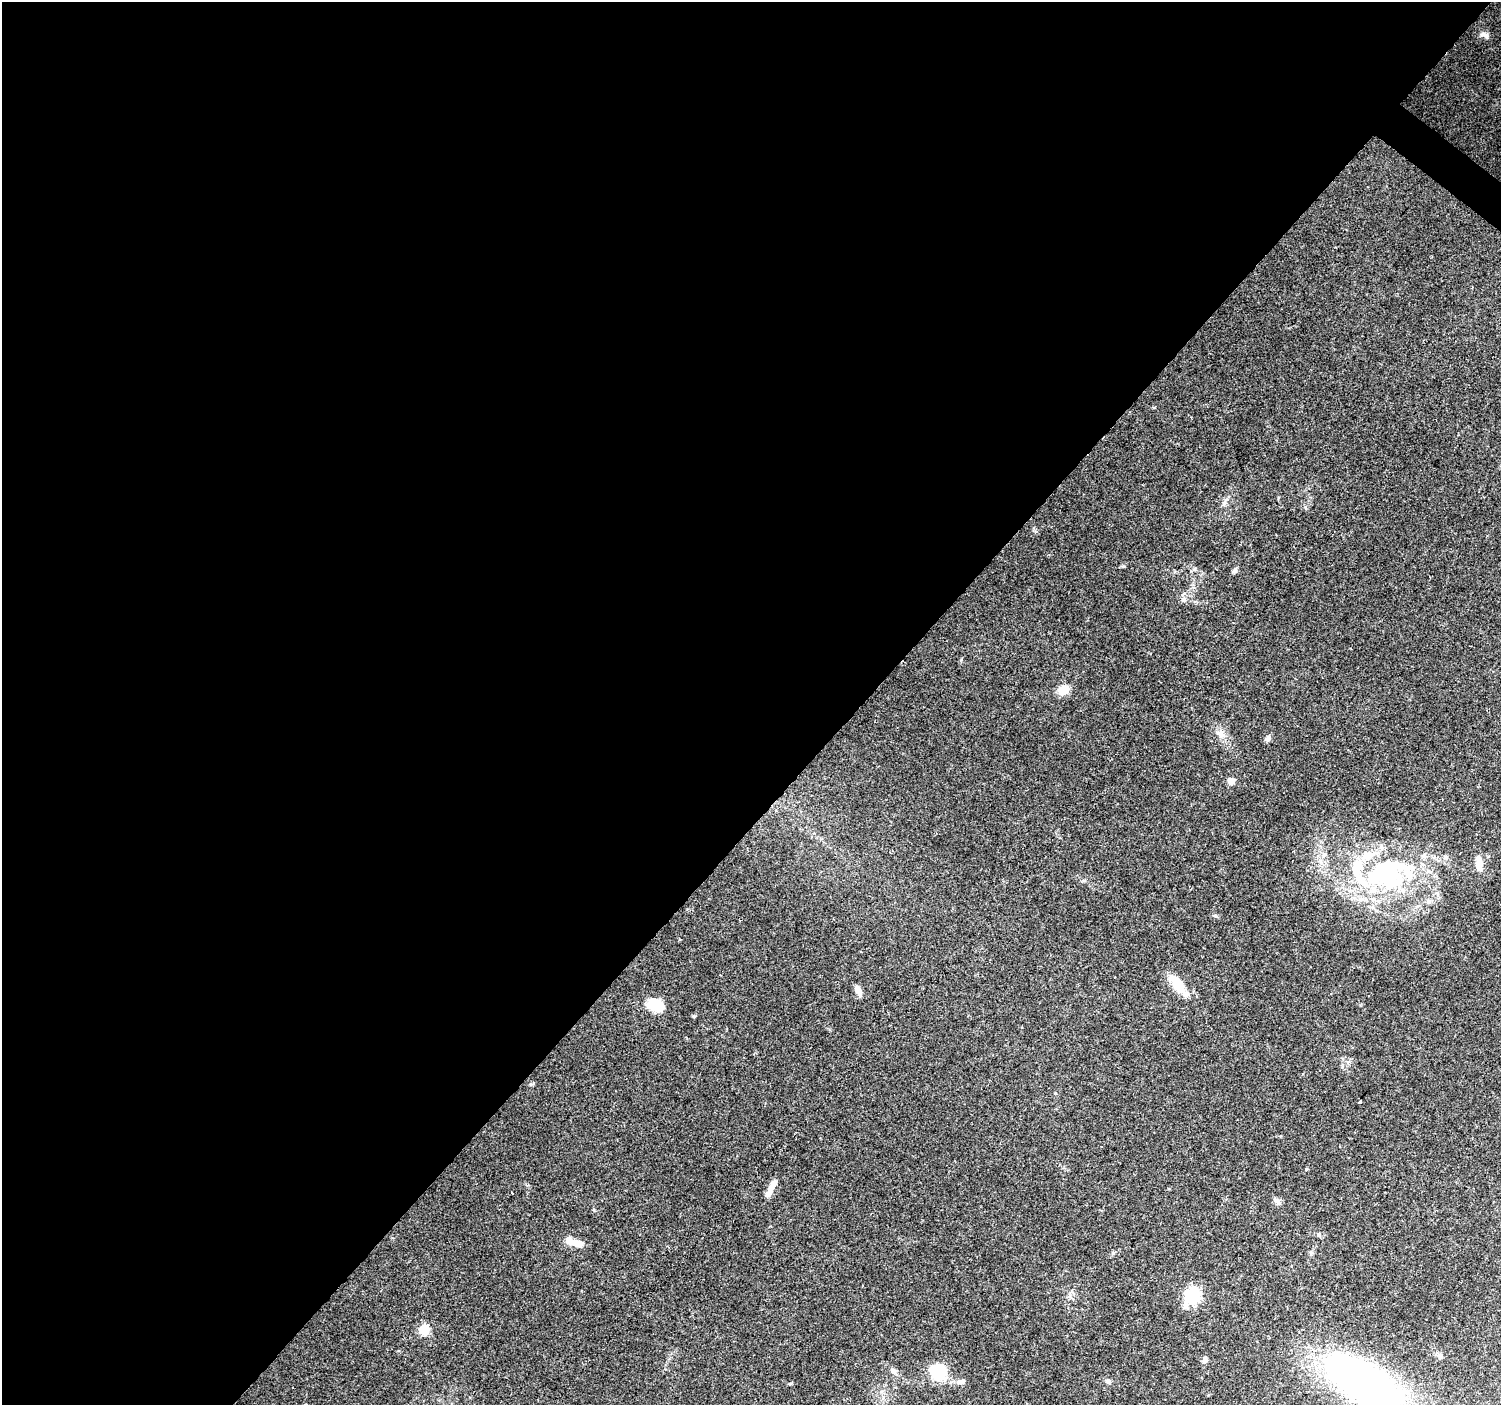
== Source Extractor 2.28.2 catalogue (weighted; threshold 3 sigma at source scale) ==
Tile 5 of 4 x 4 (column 1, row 2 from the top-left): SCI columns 1-1499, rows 2981-4383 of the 6003 x 6027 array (HDU 1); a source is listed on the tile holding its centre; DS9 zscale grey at full resolution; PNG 1503 x 1407 px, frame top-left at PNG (2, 2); no overlay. Shown black and unused: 58% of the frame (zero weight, under 2 of 3 exposures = <1% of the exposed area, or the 3 px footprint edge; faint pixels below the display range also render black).
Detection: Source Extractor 2.28.2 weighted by HDU 2 'WHT'; one run over the whole footprint, this tile lists its part. Background 0.0974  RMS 0.0081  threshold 0.0364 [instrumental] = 3 sigma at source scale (4.5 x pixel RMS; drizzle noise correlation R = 1.50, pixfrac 1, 0.0396/0.0396 arcsec/px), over >= 5 px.
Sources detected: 38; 2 inside a brighter object's white glare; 1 cosmic-ray / hot-pixel residue — not listed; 6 inside a brighter listed object's ellipse — not listed separately; the other 29 listed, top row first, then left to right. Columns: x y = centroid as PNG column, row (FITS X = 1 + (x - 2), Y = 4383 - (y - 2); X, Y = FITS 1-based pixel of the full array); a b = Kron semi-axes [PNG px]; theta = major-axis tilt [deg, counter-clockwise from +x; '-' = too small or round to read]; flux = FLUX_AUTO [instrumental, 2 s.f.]
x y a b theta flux
1484 35 15 6 -28 3.5
1235 570 7 5 52 2.2
1184 600 9 7 43 3
1064 690 13 10 30 9.7
1221 734 12 8 -56 5.1
1268 738 9 6 48 2.5
1231 781 8 7 - 4.3
1479 864 21 8 -83 8.5
1387 876 57 35 3 120
680 939 4 3 - 0.7
1177 984 27 12 -56 17
858 990 12 6 -64 5
656 1005 20 13 -23 20
1360 1101 3 3 - 2.2
1306 1169 4 3 - 0.76
769 1192 17 7 68 6.1
1277 1201 10 6 -40 3.4
1319 1235 7 3 90 1.1
572 1241 23 7 -18 11
1192 1295 7 6 - 150
1186 1306 9 6 77 4
424 1330 5 5 - 47
1440 1355 7 6 - 2
1205 1360 8 6 83 2.7
893 1371 9 6 -51 2.8
936 1373 24 12 -37 19
963 1381 7 6 - 2.3
1108 1381 8 5 -36 1.7
1364 1382 56 25 -30 500
Isophote crosses this tile's border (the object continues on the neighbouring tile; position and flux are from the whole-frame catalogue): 1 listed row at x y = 1364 1382
Unlisted compact peaks at least as high as the median listed source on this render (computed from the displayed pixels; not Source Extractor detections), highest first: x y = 1195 569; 531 1084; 1215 915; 1113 1253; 1224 503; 1084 880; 1035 531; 1154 408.